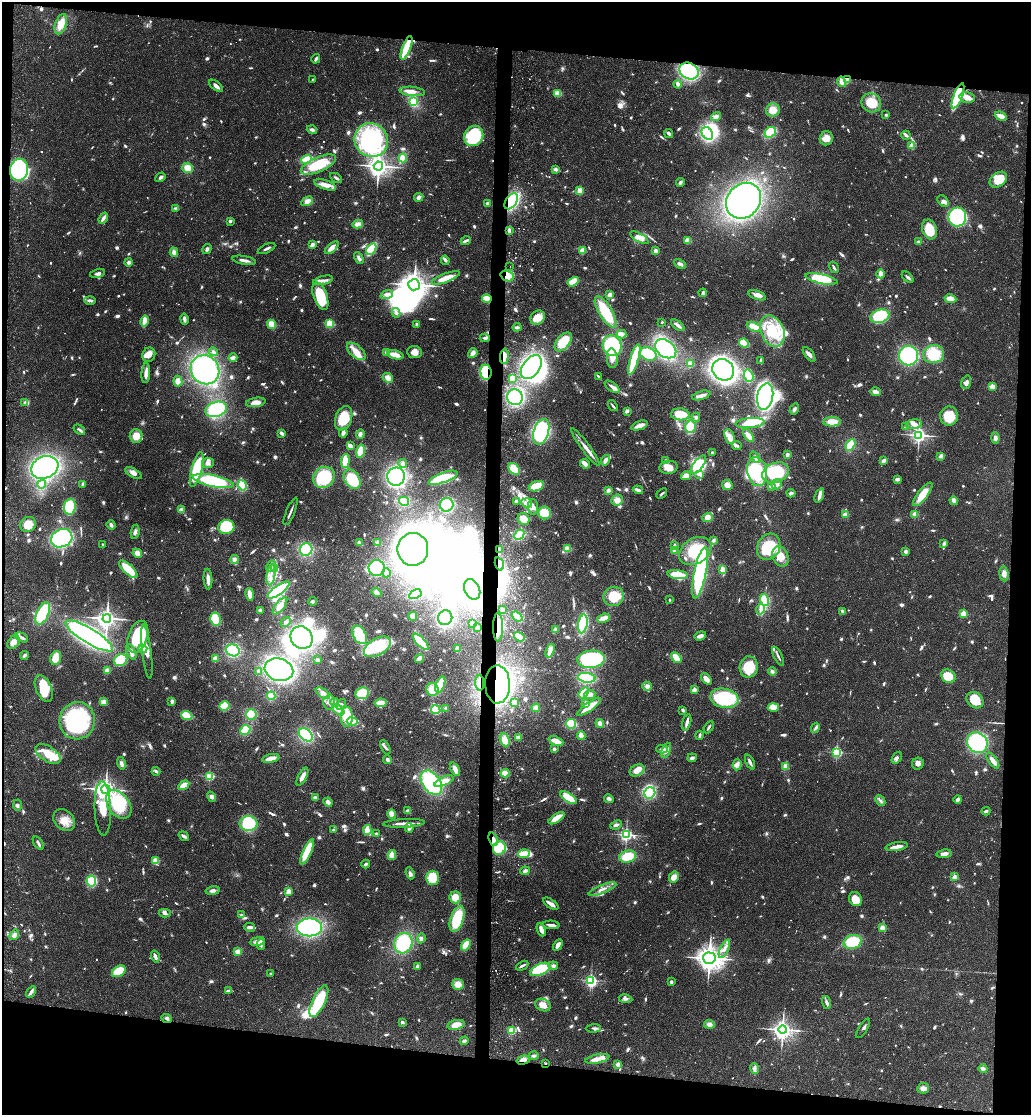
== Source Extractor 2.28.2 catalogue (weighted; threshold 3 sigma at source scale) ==
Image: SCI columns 268-4381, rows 19-4469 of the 4601 x 4479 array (HDU 1 of 3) = the unmasked area's bounding box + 8 px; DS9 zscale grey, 4 x 4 block average (1 PNG px = mean of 4 x 4 image px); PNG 1033 x 1117 px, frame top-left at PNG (2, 2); each listed source drawn as its Kron ellipse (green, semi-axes under 4 px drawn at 4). Shown black and unused: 13% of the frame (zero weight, under 3 of 4 exposures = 6% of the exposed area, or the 3 px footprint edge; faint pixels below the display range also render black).
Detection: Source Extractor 2.28.2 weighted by HDU 2 'WHT'. Background 0.0595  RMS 0.0031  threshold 0.014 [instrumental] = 3 sigma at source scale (4.5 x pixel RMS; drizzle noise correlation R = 1.50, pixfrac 1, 0.05/0.05 arcsec/px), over >= 5 px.
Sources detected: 1454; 20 too faint to see at this stretch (4 x 4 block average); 61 inside a brighter object's white glare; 11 cosmic-ray / hot-pixel residue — neither listed nor drawn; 24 coinciding with a brighter row at this scale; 88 inside a brighter listed object's ellipse — not listed separately; of the other 1250, all 500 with FLUX_AUTO >= 4.34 (the completeness limit of this list) listed and drawn (750 fainter detections not listed), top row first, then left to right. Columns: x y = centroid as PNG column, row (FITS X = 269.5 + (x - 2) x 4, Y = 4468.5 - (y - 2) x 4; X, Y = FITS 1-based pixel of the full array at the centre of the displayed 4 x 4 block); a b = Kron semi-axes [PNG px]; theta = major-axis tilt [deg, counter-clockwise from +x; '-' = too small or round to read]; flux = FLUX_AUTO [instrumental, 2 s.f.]
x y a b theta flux
61 24 10 5 70 32
407 48 12 3 69 160
316 59 5 2 - 4.5
689 71 10 8 -30 170
313 79 2 2 - 6.9
847 79 3 3 - 23
842 82 5 4 - 14
678 84 4 3 - 11
216 86 8 3 -40 8.1
412 91 13 4 -6 16
558 93 4 3 - 19
958 96 13 4 69 120
967 97 8 5 -13 15
414 102 4 3 - 49
871 103 10 9 - 44
773 110 7 6 - 27
886 115 2 2 - 13
716 116 5 4 - 7.5
1001 116 6 3 -20 19
312 130 5 3 - 6.4
770 132 6 4 37 83
669 133 5 3 - 5.6
707 133 7 5 -54 170
906 135 5 2 - 9.6
474 136 10 9 - 150
826 138 7 6 - 21
371 140 17 16 - 240
911 146 2 2 - 79
403 158 4 2 - 70
307 159 5 3 - 53
318 165 19 7 23 80
378 166 4 4 - 1200
188 168 5 5 - 24
555 169 4 3 - 7.3
19 170 11 9 79 310
160 177 5 3 - 4.9
336 178 6 2 -31 5.1
998 180 10 6 36 50
680 182 4 3 - 5.2
325 185 11 4 -18 20
580 191 4 3 - 20
419 197 4 3 - 8.7
307 201 6 3 29 11
511 201 9 5 56 150
744 201 19 16 48 600
943 201 6 4 -48 7.6
487 203 3 3 - 6.5
176 208 4 3 - 4.5
957 217 9 9 - 220
103 218 6 2 53 9.1
230 221 2 2 - 7.4
358 224 5 4 - 13
929 229 10 7 -70 58
509 231 4 2 - 9.6
639 238 10 4 -31 16
688 240 4 3 - 17
466 241 5 2 - 7.5
919 242 4 3 - 5.1
312 245 2 2 - 13
267 248 9 2 26 5.6
332 248 8 3 41 16
207 249 5 3 - 6.7
371 249 6 4 56 85
582 250 4 3 - 14
656 251 4 4 - 6
174 252 5 4 - 9.2
359 258 6 3 -62 5.9
244 260 12 2 -10 9.2
445 260 5 2 - 5.3
129 262 4 3 - 5.9
680 264 6 3 -28 7.6
510 266 2 2 - 4.6
834 267 6 2 -57 4.7
97 273 7 3 15 6.5
881 274 4 3 - 15
507 276 7 5 -21 21
908 277 7 2 -44 5.6
446 278 15 4 20 26
821 279 16 4 -13 93
323 280 10 3 14 10
573 282 6 4 31 47
414 285 6 5 - 1200
703 293 4 3 - 6.3
387 294 6 4 18 7.4
610 295 4 3 - 14
757 295 9 3 -19 11
320 296 14 7 -70 110
487 299 5 3 - 32
950 299 6 3 -11 23
90 300 6 2 -2 7
606 312 18 6 -59 85
396 313 5 3 - 5.7
880 316 9 6 16 110
538 318 8 6 39 30
184 319 5 2 - 8.1
145 321 6 2 78 46
662 322 2 2 - 6.8
272 324 5 3 - 40
330 324 3 3 - 37
417 324 3 2 - 5.1
678 325 8 2 -36 9.5
517 327 4 3 - 5
754 327 7 4 -24 30
772 331 16 11 -66 79
622 334 5 3 - 18
485 338 5 2 - 6.1
563 342 11 6 50 58
744 343 5 3 - 44
612 346 10 9 - 160
666 349 12 8 -35 230
356 351 11 6 -41 23
213 352 4 3 - 5.8
387 352 4 3 - 12
414 352 7 6 - 17
473 353 5 3 - 11
648 354 8 6 -26 91
809 354 9 3 -53 9.6
933 354 10 9 - 66
149 355 7 6 - 16
395 355 8 2 -14 39
504 356 7 3 86 16
908 356 10 9 - 200
233 358 4 2 - 15
612 358 10 5 -86 16
634 360 16 4 74 83
761 361 4 2 - 5.5
691 364 3 3 - 19
531 367 13 8 53 340
205 370 15 13 -50 270
723 370 11 10 - 720
486 372 7 5 -84 88
146 373 10 3 85 16
598 376 4 2 - 6.8
749 376 6 4 -71 50
388 378 5 4 - 14
512 378 3 2 - 19
178 381 5 4 - 16
966 382 7 4 72 8.5
992 386 2 2 - 65
612 387 9 2 -36 13
876 392 5 3 - 11
701 395 9 3 16 12
765 396 13 8 79 310
515 397 8 7 - 160
256 402 10 4 9 16
25 403 2 2 - 26
613 406 6 2 -53 4.6
216 409 11 7 17 140
794 409 6 3 58 6
627 411 4 3 - 5.6
680 414 9 6 -3 40
949 416 9 9 - 49
696 417 4 3 - 4.3
344 418 12 8 71 75
832 422 9 4 0 27
750 423 14 5 5 45
914 424 8 5 5 11
640 425 8 2 19 22
690 427 6 5 - 42
906 427 4 2 - 11
79 430 6 2 -37 5.8
541 432 13 7 73 190
282 433 4 2 - 9.2
343 433 5 3 - 11
360 434 5 3 - 7.9
748 435 7 3 -53 19
919 435 3 3 - 560
136 436 7 6 - 25
730 437 8 4 -69 12
995 438 5 4 - 7.5
737 445 5 3 - 4.9
850 445 6 3 59 67
350 446 4 2 - 18
585 447 23 2 -53 22
361 451 7 3 78 44
712 453 2 2 - 15
787 455 4 3 - 4.9
941 456 4 3 - 5.2
755 457 6 3 -53 5.4
605 460 6 3 57 9.4
345 461 7 3 85 45
666 461 4 3 - 5.9
884 461 4 3 - 8.5
208 463 6 5 - 8.1
403 463 4 3 - 6.6
585 464 5 2 - 23
698 465 11 5 52 110
45 467 14 11 23 380
668 467 9 6 8 20
197 469 18 5 75 110
514 469 7 5 -44 37
757 472 14 9 -78 110
133 473 9 4 -32 10
775 473 14 9 20 110
699 475 5 3 - 5.2
686 476 5 4 - 18
324 477 11 10 - 100
396 477 9 9 - 290
443 478 15 5 19 88
352 479 10 7 -56 90
897 479 3 2 - 7.5
213 481 21 6 -11 190
42 484 4 4 - 37
83 484 3 3 - 5.9
777 484 5 5 - 10
242 485 5 4 - 82
727 485 5 5 - 15
536 486 8 4 20 35
771 486 3 2 - 7.6
608 490 4 3 - 5.3
638 490 5 2 - 9.8
791 493 4 3 - 6.2
662 494 6 2 41 4.8
923 494 14 5 52 44
819 495 7 4 70 6.5
617 500 6 5 - 14
404 501 5 3 - 49
516 501 3 2 - 5.1
954 501 4 3 - 15
526 503 5 4 - 8.5
447 505 7 6 - 110
70 507 8 6 83 90
533 507 7 5 -85 11
181 510 4 3 - 9.4
291 511 15 2 67 7.2
545 513 6 6 - 40
915 514 2 2 - 77
845 515 3 2 - 17
708 517 5 4 - 18
524 519 6 5 - 21
28 524 8 7 - 29
111 525 5 3 - 6
226 527 8 7 - 88
135 532 7 3 81 6.4
519 535 5 3 - 52
62 538 11 9 24 290
714 540 3 2 - 5.9
359 543 4 3 - 5.2
378 543 3 3 - 5.5
103 544 2 2 - 11
944 544 4 3 - 5.5
675 545 3 2 - 4.8
769 547 14 11 62 83
306 549 6 6 - 81
413 549 16 15 - 530
500 549 3 2 - 6.2
567 549 4 3 - 31
675 551 4 3 - 9.4
695 551 17 12 33 92
906 551 2 2 - 31
137 553 5 3 - 12
781 556 10 7 -67 31
235 559 4 4 - 7.7
499 564 7 3 -73 57
271 566 6 4 63 9.3
275 568 4 3 - 5.6
377 568 8 8 - 150
128 569 12 4 -42 56
722 570 3 2 - 18
386 573 4 3 - 6.8
700 573 26 6 78 330
1004 574 7 4 -82 11
271 575 10 2 81 9.8
678 575 10 4 -7 44
208 579 10 3 -85 13
472 589 11 7 -66 69
279 590 13 4 36 170
376 592 5 4 - 9.6
250 594 6 3 -79 17
415 594 6 4 28 66
614 596 10 9 - 54
670 600 2 2 - 5.4
764 600 6 4 -73 39
313 601 4 3 - 4.7
280 606 10 4 52 21
760 609 5 4 - 7.9
260 610 3 3 - 5.6
503 610 2 2 - 8.1
842 611 4 2 - 4.8
43 613 12 6 65 98
963 614 2 2 - 98
413 616 4 3 - 12
517 617 6 4 -37 55
107 618 4 4 - 830
445 618 7 7 - 160
604 618 6 3 22 25
215 619 6 5 - 83
286 622 5 3 - 5.5
472 624 4 3 - 6
583 624 9 4 81 150
498 627 14 5 90 33
478 628 3 2 - 20
555 630 4 3 - 6.6
360 635 10 6 -61 100
89 636 27 7 -31 760
700 636 6 3 19 11
21 637 7 2 -27 5.4
138 637 16 9 72 110
519 637 5 3 - 52
302 638 12 10 -48 290
13 642 7 5 53 15
421 642 10 3 -46 120
377 647 14 8 30 120
143 649 4 4 - 52
458 649 4 3 - 14
233 650 7 6 - 94
550 651 7 3 69 23
131 652 8 3 -65 9.9
147 652 27 4 -83 26
24 655 4 2 - 6
778 656 10 2 -63 5
676 657 6 4 -46 41
56 658 7 5 72 36
215 659 4 4 - 15
419 659 4 3 - 17
591 659 14 8 5 190
121 660 7 6 - 76
318 660 3 3 - 5.1
749 667 11 9 78 56
279 670 14 11 -15 400
107 671 4 3 - 11
258 671 3 3 - 6.7
772 672 4 3 - 5.7
948 676 7 6 - 47
587 678 9 5 -5 120
706 679 7 3 -51 15
480 683 8 2 -88 5.7
440 684 8 3 69 63
497 684 19 12 -89 410
647 686 5 4 - 8.3
44 688 14 7 -66 68
432 689 6 6 - 34
694 690 2 2 - 46
323 693 8 4 -34 13
362 693 7 6 - 52
584 693 6 4 52 44
590 694 5 4 - 9.2
271 696 4 3 - 36
724 698 14 9 -11 180
975 700 9 7 -43 45
172 701 3 2 - 7.2
104 702 4 3 - 17
329 702 7 5 89 12
335 702 4 3 - 5.5
514 702 3 3 - 19
380 703 6 3 8 27
586 703 4 4 - 6.2
341 704 6 4 50 7.2
224 706 5 4 - 57
589 707 14 3 36 35
446 708 4 3 - 4.8
536 708 4 3 - 13
773 708 5 4 - 26
339 710 7 3 -42 9.4
436 710 5 3 - 62
683 710 3 2 - 6.5
251 714 5 5 - 41
187 716 6 3 -21 72
347 717 10 6 89 53
77 721 19 17 74 210
352 721 5 4 - 8
687 722 8 2 76 11
600 723 4 4 - 8.3
571 724 5 5 - 49
709 727 7 2 60 4.8
815 728 5 3 - 5.1
245 730 5 4 - 56
306 735 8 5 -41 140
581 735 4 3 - 12
700 735 4 2 - 5
518 737 3 3 - 8.6
505 740 7 4 -69 30
556 741 8 4 -21 22
977 743 11 9 -47 160
385 747 8 2 -63 4.5
554 749 3 2 - 5.3
662 749 6 2 -1 8.6
666 750 8 4 68 10
837 752 2 2 - 210
48 754 14 7 -34 50
271 758 9 3 11 21
692 758 5 3 - 5.9
897 758 7 4 56 6.1
387 760 4 3 - 5.5
993 761 9 3 -54 15
750 762 8 2 -65 7.1
121 763 6 4 -77 7.5
737 764 6 4 84 8.4
918 764 6 5 - 8.8
786 766 3 2 - 30
455 769 7 3 -63 15
637 770 8 5 26 19
156 771 4 2 - 4.8
505 773 4 3 - 27
209 776 2 2 - 200
302 777 10 3 62 15
444 781 10 4 24 27
431 783 13 8 -54 200
184 785 6 3 31 28
106 789 4 4 - 1000
650 793 6 5 - 67
211 797 5 3 - 6.9
315 798 4 3 - 6.3
569 798 10 3 -33 79
609 799 5 3 - 6.7
880 800 6 2 -46 4.7
958 800 4 3 - 10
328 802 5 3 - 11
119 804 16 10 -54 99
17 805 5 4 - 4.6
103 808 27 8 -88 53
408 811 3 3 - 8.2
986 811 4 2 - 4.7
392 814 4 3 - 27
556 818 9 3 32 33
64 820 12 9 -45 27
404 823 21 2 3 16
249 824 9 7 -2 89
616 825 6 3 23 5.5
409 828 5 3 - 9.1
334 830 3 2 - 4.6
367 830 5 3 - 38
376 834 2 2 - 4.6
626 835 3 3 - 340
184 836 6 2 -36 7.6
493 839 7 3 -69 13
38 843 7 2 -56 4.6
897 847 11 2 9 17
499 848 7 6 - 98
307 852 14 4 66 52
524 854 6 3 5 55
944 854 8 3 8 11
392 855 5 4 - 20
628 857 8 6 15 53
155 861 3 3 - 31
366 864 4 2 - 4.8
525 871 5 3 - 5.8
410 873 6 3 -69 8
674 877 6 4 60 17
954 877 2 2 - 47
432 878 7 6 - 54
91 881 5 5 - 79
602 889 15 3 22 12
213 891 7 3 11 7.7
288 892 2 2 - 75
455 897 6 5 - 29
855 899 7 6 - 24
551 904 9 2 -33 17
165 913 6 4 2 5.6
242 915 3 2 - 5.2
457 919 13 6 71 110
551 925 8 3 -4 7.3
250 927 5 3 - 7.1
309 927 12 9 0 290
882 928 2 2 - 52
541 930 7 3 -67 15
14 935 6 4 55 9.8
421 938 5 3 - 5.2
257 941 7 4 8 14
853 942 9 7 16 73
403 943 10 9 - 130
261 945 5 3 - 5.7
466 945 6 3 56 52
558 945 6 3 61 11
724 949 10 3 65 11
238 952 3 2 - 24
155 956 6 2 -74 8.8
709 958 6 6 - 1600
417 966 4 2 - 6.8
522 966 6 2 27 6
553 966 5 4 - 5.7
540 969 11 5 23 110
119 971 7 5 31 49
270 973 2 2 - 8.4
591 980 2 2 - 290
671 982 2 2 - 7
458 984 6 5 - 18
228 991 4 2 - 8.6
31 992 6 2 58 10
626 999 7 3 -9 5.7
319 1001 17 6 65 100
827 1002 6 3 -71 7.6
543 1005 8 6 -24 16
166 1018 5 3 - 5.2
402 1022 3 2 - 5.2
709 1024 5 4 - 9.3
456 1025 8 4 11 28
594 1028 7 3 2 5.1
863 1028 11 2 59 4.5
783 1030 4 4 - 980
512 1031 2 2 - 180
464 1041 4 3 - 5.5
533 1056 5 3 - 4.3
597 1059 12 4 12 18
523 1060 6 4 16 12
545 1063 2 2 - 7.8
618 1064 2 2 - 50
754 1069 5 4 - 6.2
983 1069 4 3 - 8.2
923 1088 6 5 - 10
Overlapping masked pixels (flux is a lower limit): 18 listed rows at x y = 407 48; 689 71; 847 79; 958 96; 511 201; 507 276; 487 299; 504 356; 486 372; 500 549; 499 564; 498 627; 480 683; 497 684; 493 839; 166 1018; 523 1060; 545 1063